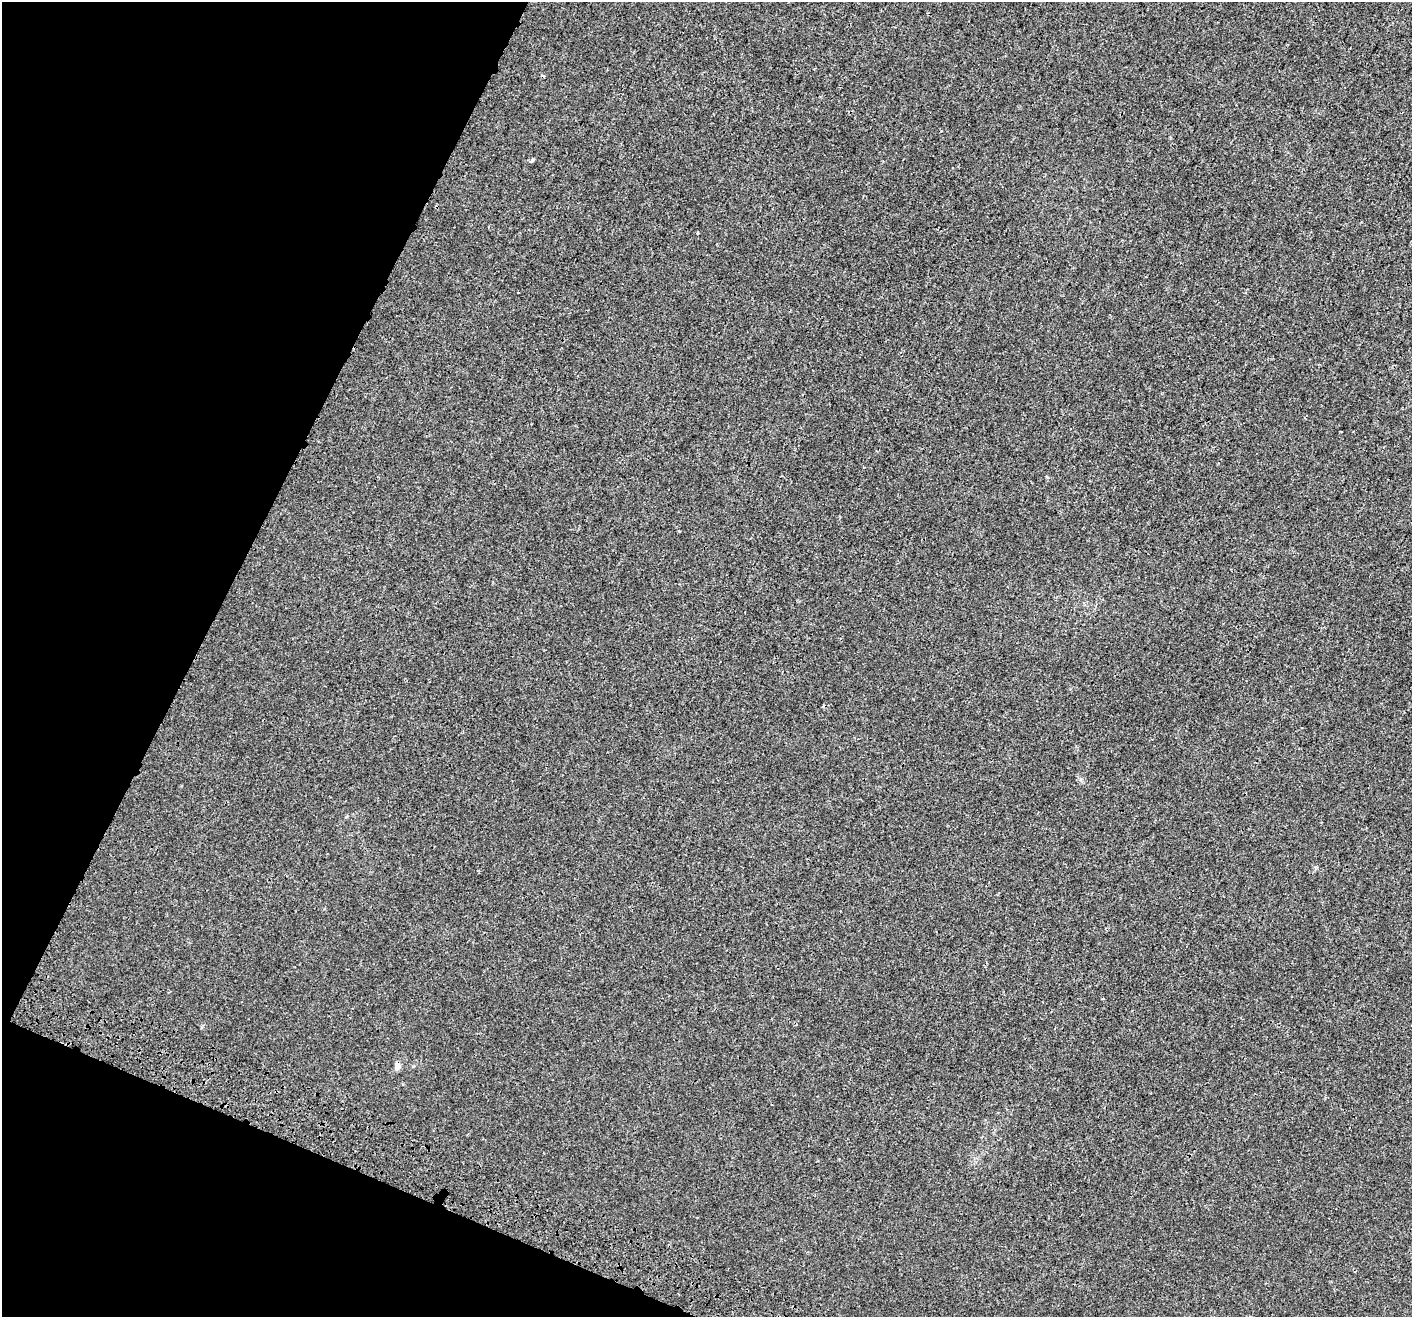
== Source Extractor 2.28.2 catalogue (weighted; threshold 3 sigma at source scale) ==
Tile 9 of 4 x 4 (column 1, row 3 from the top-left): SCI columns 69-1478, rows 1695-3009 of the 5769 x 5954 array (HDU 1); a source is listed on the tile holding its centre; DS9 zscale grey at full resolution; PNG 1414 x 1319 px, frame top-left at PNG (2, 2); no overlay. Shown black and unused: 20% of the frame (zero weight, under 3 of 4 exposures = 6% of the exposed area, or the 3 px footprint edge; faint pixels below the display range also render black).
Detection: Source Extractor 2.28.2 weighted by HDU 2 'WHT'; one run over the whole footprint, this tile lists its part. Background 1.16e-04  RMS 0.0016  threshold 0.00729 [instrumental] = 3 sigma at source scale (4.5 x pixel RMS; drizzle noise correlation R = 1.50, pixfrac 1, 0.0396/0.0396 arcsec/px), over >= 5 px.
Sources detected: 3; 1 cosmic-ray / hot-pixel residue — not listed; the other 2 listed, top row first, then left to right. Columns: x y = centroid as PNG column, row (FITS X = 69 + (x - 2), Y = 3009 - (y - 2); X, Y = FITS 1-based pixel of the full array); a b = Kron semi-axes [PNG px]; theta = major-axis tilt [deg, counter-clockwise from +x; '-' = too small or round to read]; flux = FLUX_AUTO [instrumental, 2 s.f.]
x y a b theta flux
532 160 6 4 47 0.22
397 1066 9 8 - 0.7